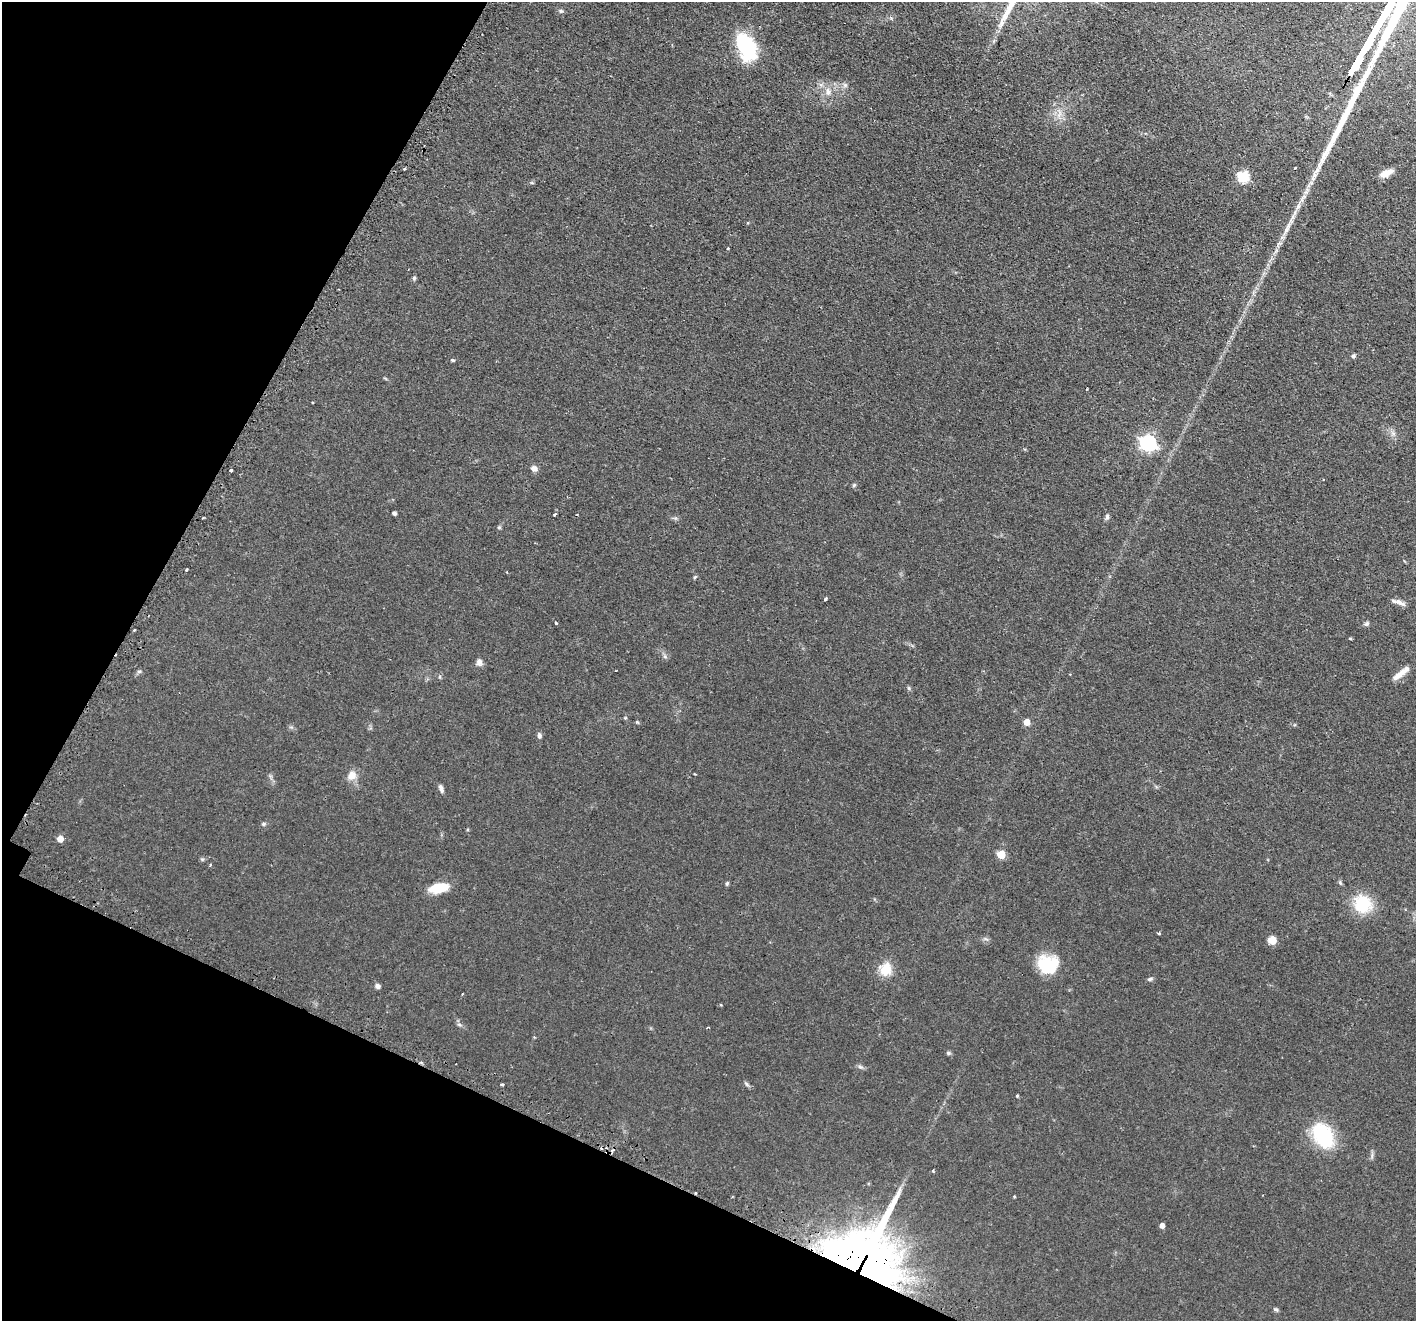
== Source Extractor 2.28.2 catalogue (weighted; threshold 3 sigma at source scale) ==
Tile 9 of 4 x 4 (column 1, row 3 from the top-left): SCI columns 44-1457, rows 1493-2811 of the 5744 x 5759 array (HDU 1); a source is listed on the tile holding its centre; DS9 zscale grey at full resolution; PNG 1418 x 1323 px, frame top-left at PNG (2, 2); no overlay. Shown black and unused: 23% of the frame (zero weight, under 2 of 3 exposures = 4% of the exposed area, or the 3 px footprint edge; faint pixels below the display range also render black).
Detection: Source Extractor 2.28.2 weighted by HDU 2 'WHT'; one run over the whole footprint, this tile lists its part. Background 0.0598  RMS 0.006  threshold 0.0269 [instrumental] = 3 sigma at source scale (4.5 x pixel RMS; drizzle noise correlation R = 1.50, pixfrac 1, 0.05/0.05 arcsec/px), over >= 5 px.
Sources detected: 77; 1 inside a brighter object's white glare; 5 cosmic-ray / hot-pixel residue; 1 long thin detection or spike segment (spike, bleed or trail) — not listed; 1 inside a brighter listed object's ellipse — not listed separately; the other 69 listed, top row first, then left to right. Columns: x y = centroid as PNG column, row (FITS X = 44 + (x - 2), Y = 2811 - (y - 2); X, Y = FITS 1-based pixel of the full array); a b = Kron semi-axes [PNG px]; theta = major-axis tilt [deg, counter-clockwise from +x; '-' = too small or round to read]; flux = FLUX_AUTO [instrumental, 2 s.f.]
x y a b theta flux
561 11 6 5 - 1
746 47 29 17 -67 40
845 85 6 6 - 1.4
828 92 11 9 -83 3.9
404 169 3 2 - 0.83
1386 173 17 7 25 5.6
1243 177 6 6 - 48
1287 227 30 6 63 7
728 248 3 2 - 0.51
414 278 6 4 89 0.96
1353 356 5 5 - 1.2
452 360 4 3 - 1.3
312 402 3 2 - 0.52
1148 443 7 6 - 160
534 469 8 6 -25 2.7
231 470 3 3 - 0.86
854 485 6 4 45 0.79
394 513 4 4 - 1.5
555 514 4 2 - 0.81
1107 517 8 5 79 1.3
499 527 5 5 - 0.74
186 570 3 2 - 0.83
695 577 5 4 - 0.68
826 598 4 3 - 0.94
1399 602 12 7 -29 2.8
556 623 3 3 - 1.2
1366 624 7 5 44 1.2
134 630 3 2 - 0.63
1350 638 5 3 - 0.47
665 657 7 4 -20 0.91
479 662 9 7 80 2.4
139 671 6 4 0 0.8
1400 674 22 6 38 5.5
909 688 6 5 - 0.85
637 722 6 3 -44 0.62
1026 722 5 5 - 7
539 735 8 5 -83 1.4
352 775 12 10 63 4.9
441 788 10 5 -72 1.7
264 824 6 5 - 0.9
60 839 5 5 - 6.1
1001 854 5 5 - 17
202 859 6 4 -18 0.71
210 865 3 3 - 0.77
1340 882 6 5 - 0.82
727 883 6 4 69 0.78
438 888 20 9 10 14
1363 904 18 18 - 23
1159 933 5 3 - 0.59
1272 940 8 8 - 4.9
1047 963 28 18 8 18
886 969 14 13 - 10
1150 979 8 4 15 1
377 986 6 5 - 1.8
462 994 2 2 - 0.37
721 1005 4 3 - 0.47
459 1024 6 4 -2 0.89
707 1027 3 2 - 0.72
948 1053 6 5 - 0.97
860 1067 9 4 -13 1.2
502 1084 3 3 - 1.7
746 1084 7 5 -58 1
1017 1096 4 3 - 0.63
1323 1136 29 20 -59 34
933 1171 4 3 - 0.74
1014 1196 3 3 - 0.56
1162 1225 4 4 - 3
868 1271 53 45 67 390
1276 1309 7 5 -36 0.92
Overlapping masked pixels (flux is a lower limit): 1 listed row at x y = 868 1271